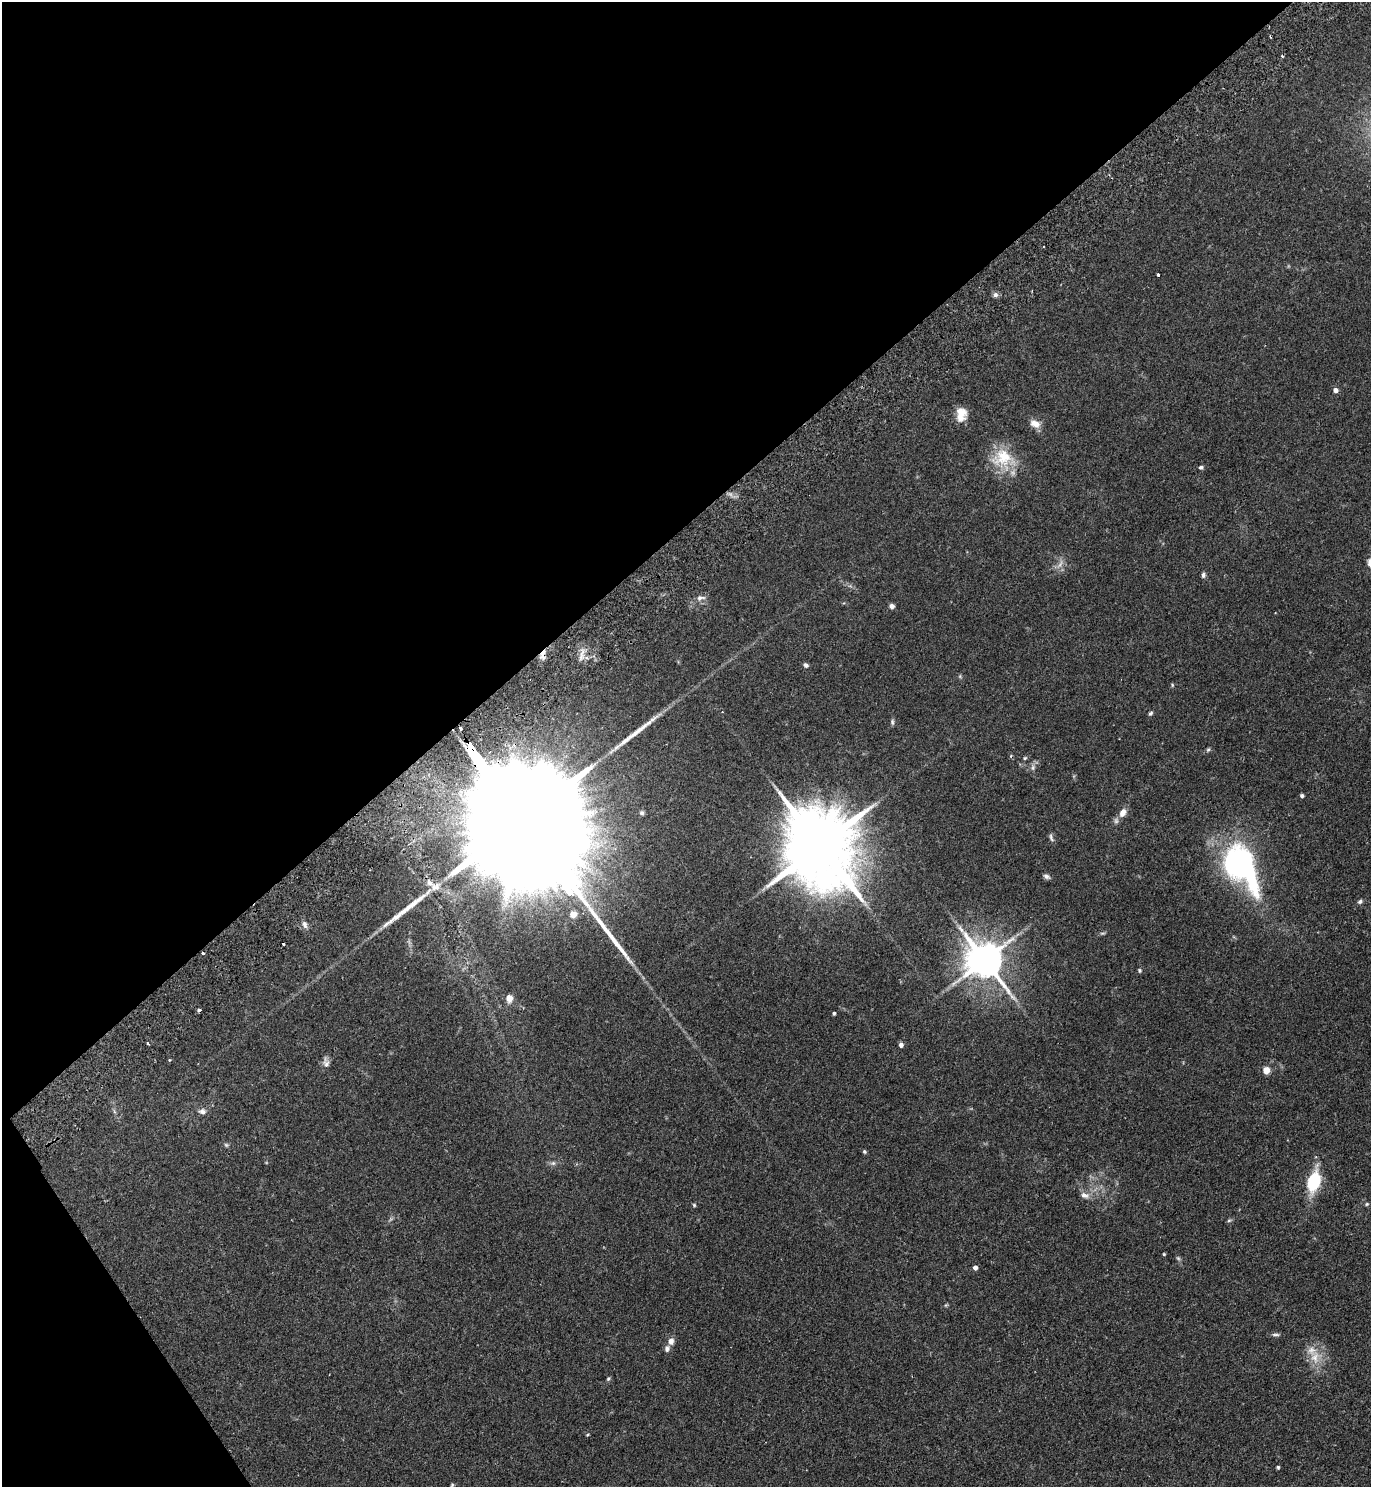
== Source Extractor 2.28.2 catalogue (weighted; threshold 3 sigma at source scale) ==
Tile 5 of 4 x 4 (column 1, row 2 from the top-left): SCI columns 338-1706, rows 3018-4502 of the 6010 x 6034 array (HDU 1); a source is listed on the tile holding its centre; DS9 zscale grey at full resolution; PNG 1373 x 1489 px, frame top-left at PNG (2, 2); no overlay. Shown black and unused: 38% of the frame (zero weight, under 2 of 3 exposures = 3% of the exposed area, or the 3 px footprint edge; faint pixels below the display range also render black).
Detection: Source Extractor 2.28.2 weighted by HDU 2 'WHT'; one run over the whole footprint, this tile lists its part. Background 0.185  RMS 0.0073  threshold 0.033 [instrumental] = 3 sigma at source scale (4.5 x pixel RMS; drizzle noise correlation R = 1.50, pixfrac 1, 0.05/0.05 arcsec/px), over >= 5 px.
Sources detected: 76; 1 too faint to see at this stretch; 1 inside a brighter object's white glare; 4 cosmic-ray / hot-pixel residue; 2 long thin detections or spike segments (spike, bleed or trail) — not listed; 4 inside a brighter listed object's ellipse — not listed separately; the other 64 listed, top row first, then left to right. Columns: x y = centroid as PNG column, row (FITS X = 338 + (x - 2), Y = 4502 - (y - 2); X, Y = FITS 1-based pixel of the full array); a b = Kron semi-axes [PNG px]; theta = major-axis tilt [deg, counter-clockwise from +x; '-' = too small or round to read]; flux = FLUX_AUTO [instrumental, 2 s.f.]
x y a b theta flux
1158 275 3 3 - 1.2
995 295 7 7 - 2.2
1335 390 5 5 - 3.6
961 414 17 12 86 9.4
1035 424 14 9 -26 5.8
1003 458 31 27 -20 26
1201 467 5 5 - 1.3
1203 575 6 5 - 1.8
700 598 13 7 7 3.6
892 606 6 5 - 2.7
581 655 22 5 77 4.2
806 665 6 5 - 1.9
960 676 6 4 73 0.86
1172 685 5 4 - 0.75
1150 713 6 4 44 1.3
892 722 8 5 -89 1.5
1208 750 7 5 52 1.2
1011 756 5 3 - 0.79
1025 758 5 4 - 0.94
1033 767 10 6 87 2.3
1302 796 4 4 - 1.7
642 813 6 5 - 1.3
1123 813 11 8 57 6.1
519 817 131 22 -56 79000
1051 838 12 4 -70 1.8
820 846 27 17 -58 10000
1239 864 23 19 -69 190
1046 876 8 5 -30 2.2
429 882 14 8 -53 4.9
1360 901 6 6 - 1.5
305 925 10 6 -69 2.8
1102 933 8 3 5 1
203 953 3 3 - 1.4
984 960 12 10 -50 1900
1140 970 6 5 - 1
509 998 9 8 - 6
834 1013 3 3 - 1.2
147 1043 4 2 - 0.65
901 1045 4 4 - 3
169 1060 4 3 - 0.69
326 1063 14 8 -81 3.5
1266 1070 5 5 - 15
114 1111 7 4 -72 1.2
202 1111 11 7 -3 2.9
226 1145 6 5 - 1.1
864 1152 5 4 - 1
553 1163 8 6 0 1.9
1314 1182 18 11 75 37
1085 1195 12 8 -13 4.1
1367 1204 5 4 - 0.89
694 1205 4 4 - 0.92
1229 1220 6 4 2 1
1164 1254 3 3 - 0.74
1178 1258 7 4 -45 1.1
975 1268 4 4 - 3.4
946 1305 5 4 - 0.83
1275 1335 12 4 0 1.7
671 1341 8 6 82 4
667 1349 8 7 - 2.3
1315 1357 21 13 89 13
608 1378 6 5 - 1
587 1435 4 3 - 0.99
1278 1467 4 3 - 0.9
452 1485 5 4 - 0.91
Overlapping masked pixels (flux is a lower limit): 2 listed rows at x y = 519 817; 203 953